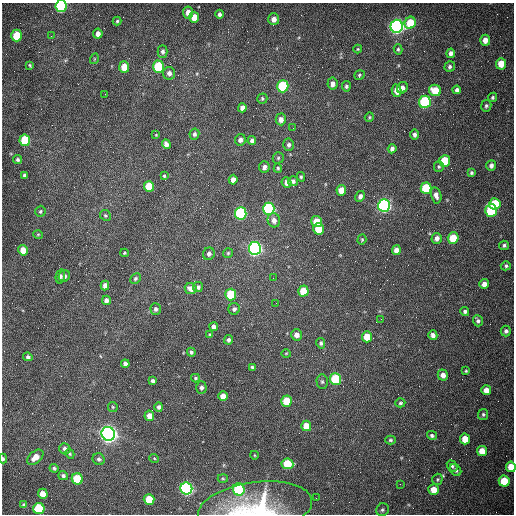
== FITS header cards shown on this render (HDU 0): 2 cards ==
NAXIS1  =                  512 /fastest changing axis
NAXIS2  =                  512 /next to fastest changing axis

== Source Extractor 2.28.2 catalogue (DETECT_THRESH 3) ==
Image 512 x 512 px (HDU 0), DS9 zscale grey, 1 PNG px = 1 image px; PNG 516 x 516 px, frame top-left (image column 1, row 512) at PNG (2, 3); each listed source drawn as its Kron ellipse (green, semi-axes under 4 px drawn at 4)
Background 1530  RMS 23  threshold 70.1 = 3 sigma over >= 5 px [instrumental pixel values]
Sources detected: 169; all 169 listed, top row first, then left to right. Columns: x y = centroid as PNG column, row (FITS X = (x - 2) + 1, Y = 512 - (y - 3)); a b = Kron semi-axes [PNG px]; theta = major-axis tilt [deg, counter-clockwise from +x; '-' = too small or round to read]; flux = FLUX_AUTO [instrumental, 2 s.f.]
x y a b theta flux
61 6 6 5 - 2.2e+05
188 12 6 5 - 1.0e+04
219 14 4 4 - 4.5e+03
194 17 5 5 - 2.2e+04
274 19 6 5 - 8.8e+03
117 21 4 4 - 2.1e+03
410 23 6 5 - 4.7e+04
397 26 6 6 - 7.2e+05
98 34 5 4 - 8.4e+03
17 35 6 5 - 4.4e+04
51 36 2 2 - 1.0e+03
485 40 5 5 - 1.2e+04
358 49 4 4 - 1.7e+03
398 49 5 4 - 2.5e+03
163 51 6 5 - 4.1e+03
451 53 5 4 - 6.3e+03
94 59 5 3 - 1.3e+03
501 64 6 5 - 2.4e+04
30 65 4 3 - 1.9e+03
124 67 5 5 - 2.6e+04
158 67 6 5 - 9.7e+04
450 67 5 5 - 3.6e+03
169 73 6 6 - 6.8e+03
359 75 5 4 - 2.4e+03
332 84 6 5 - 7.8e+03
283 86 6 5 - 1.3e+05
346 86 5 4 - 3.2e+03
402 88 6 5 - 6.7e+03
435 90 6 5 - 3.2e+04
457 90 4 4 - 4.8e+03
397 91 6 4 -80 1.1e+04
105 94 2 2 - 8.6e+02
493 97 5 4 - 2.8e+03
262 99 5 5 - 2.4e+03
425 102 6 6 - 2.0e+05
486 106 6 5 - 3.1e+03
242 108 4 4 - 7.3e+03
369 117 5 4 - 1.9e+03
281 119 6 5 - 8.0e+03
293 128 2 2 - 6.9e+02
194 134 6 5 - 4.1e+03
414 134 5 4 - 4.4e+03
156 135 4 3 - 1.2e+03
25 140 6 5 - 7.0e+04
240 140 6 5 - 5.4e+03
252 141 4 4 - 5.2e+03
166 144 5 4 - 6.5e+03
289 145 6 5 - 4.4e+03
392 149 4 4 - 5.1e+03
278 158 5 5 - 2.1e+03
17 160 5 4 - 3.1e+03
445 161 6 5 - 5.8e+04
491 165 5 5 - 5.5e+03
264 167 5 5 - 5.3e+03
439 167 5 5 - 2.6e+03
278 168 5 4 - 2.3e+03
471 173 4 4 - 2.8e+03
25 175 4 3 - 3.4e+03
164 176 3 3 - 1.9e+03
301 177 4 3 - 2.3e+03
233 180 5 4 - 1.0e+04
293 181 5 5 - 4.3e+03
287 183 5 5 - 6.6e+03
149 186 5 5 - 5.9e+04
426 188 6 5 - 8.7e+04
341 190 5 5 - 1.9e+04
436 195 8 5 -78 6.9e+03
360 196 6 4 59 5.1e+03
495 204 5 5 - 7.1e+04
384 206 6 6 - 4.4e+05
269 209 6 6 - 2.6e+05
40 211 6 5 - 2.6e+03
491 211 6 6 - 1.2e+05
241 213 6 5 - 2.0e+05
105 215 6 5 - 2.4e+03
274 220 7 6 - 8.2e+03
317 221 5 5 - 2.7e+04
318 229 6 5 - 3.4e+04
38 234 5 3 - 1.4e+03
437 238 5 5 - 7.8e+03
453 238 5 5 - 4.8e+04
362 240 5 4 - 1.9e+03
504 245 5 4 - 3.3e+03
255 248 6 6 - 5.4e+05
23 250 5 5 - 2.2e+04
396 250 5 4 - 9.1e+03
124 253 4 3 - 1.8e+03
228 253 5 5 - 2.2e+03
209 254 6 5 - 4.8e+03
506 266 5 4 - 3.6e+03
60 276 7 4 76 4.4e+03
64 276 6 5 - 4.7e+03
135 278 6 4 46 3.0e+03
273 278 2 2 - 7.0e+02
484 284 5 4 - 9.4e+03
105 286 5 4 - 8.1e+03
198 287 5 5 - 4.3e+03
191 289 6 5 - 1.3e+04
303 291 5 5 - 3.3e+04
231 295 6 5 - 6.8e+04
106 300 4 4 - 6.1e+03
276 303 2 2 - 1.1e+03
156 309 6 5 - 4.1e+03
234 309 6 5 - 4.5e+03
465 311 4 4 - 3.7e+03
381 319 2 2 - 8.3e+02
478 321 6 4 -70 3.9e+03
214 327 4 4 - 5.9e+03
506 331 5 5 - 4.0e+03
210 334 3 2 - 1.5e+03
296 335 6 5 - 9.8e+03
433 335 5 4 - 5.8e+03
367 337 5 5 - 3.1e+04
228 340 5 4 - 4.5e+03
321 343 5 4 - 3.3e+03
191 352 4 4 - 3.2e+03
286 353 5 3 - 1.4e+03
28 357 5 4 - 3.3e+03
125 364 4 4 - 5.1e+03
252 367 4 3 - 2.9e+03
466 371 3 3 - 1.9e+03
443 375 5 5 - 1.1e+04
196 378 4 4 - 2.4e+03
335 379 6 5 - 1.0e+05
152 381 4 3 - 3.9e+03
322 382 7 5 -87 3.3e+03
201 387 6 5 - 4.7e+03
486 390 5 5 - 1.2e+04
223 396 5 4 - 1.4e+04
287 401 5 5 - 4.4e+04
400 403 5 4 - 2.5e+03
113 407 5 5 - 1.8e+03
159 407 5 4 - 4.4e+03
483 414 5 5 - 2.8e+03
149 416 5 4 - 1.3e+04
306 426 5 5 - 2.3e+04
108 434 7 6 - 1.1e+06
432 435 5 4 - 3.2e+03
465 439 5 5 - 2.4e+04
390 440 5 4 - 2.7e+03
65 449 6 5 - 5.3e+03
482 451 5 5 - 2.0e+04
70 454 5 4 - 2.1e+03
254 455 4 3 - 1.2e+03
35 457 9 6 40 1.4e+04
154 458 5 3 - 1.4e+03
3 459 5 4 - 2.8e+03
99 459 6 5 - 4.2e+03
287 464 6 5 - 6.1e+04
452 466 6 4 -51 3.3e+03
511 467 5 5 - 2.6e+04
54 468 4 4 - 2.8e+03
456 470 6 5 - 4.6e+03
63 476 5 4 - 3.4e+03
77 479 5 5 - 7.6e+04
223 479 5 3 - 1.6e+03
437 479 6 5 - 2.2e+03
504 481 5 5 - 5.1e+04
400 484 2 2 - 7.3e+02
186 489 6 6 - 4.1e+05
239 489 6 5 - 1.5e+05
434 490 5 5 - 2.1e+04
43 494 5 5 - 1.6e+04
316 498 2 2 - 3.6e+03
149 499 5 5 - 4.1e+04
24 504 4 4 - 2.3e+03
255 508 57 26 8 1.5e+05
39 509 5 5 - 1.1e+05
382 510 7 6 - 3.3e+03
At the frame edge (FLAGS 8, measured only in part): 4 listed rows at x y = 61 6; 3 459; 511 467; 255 508